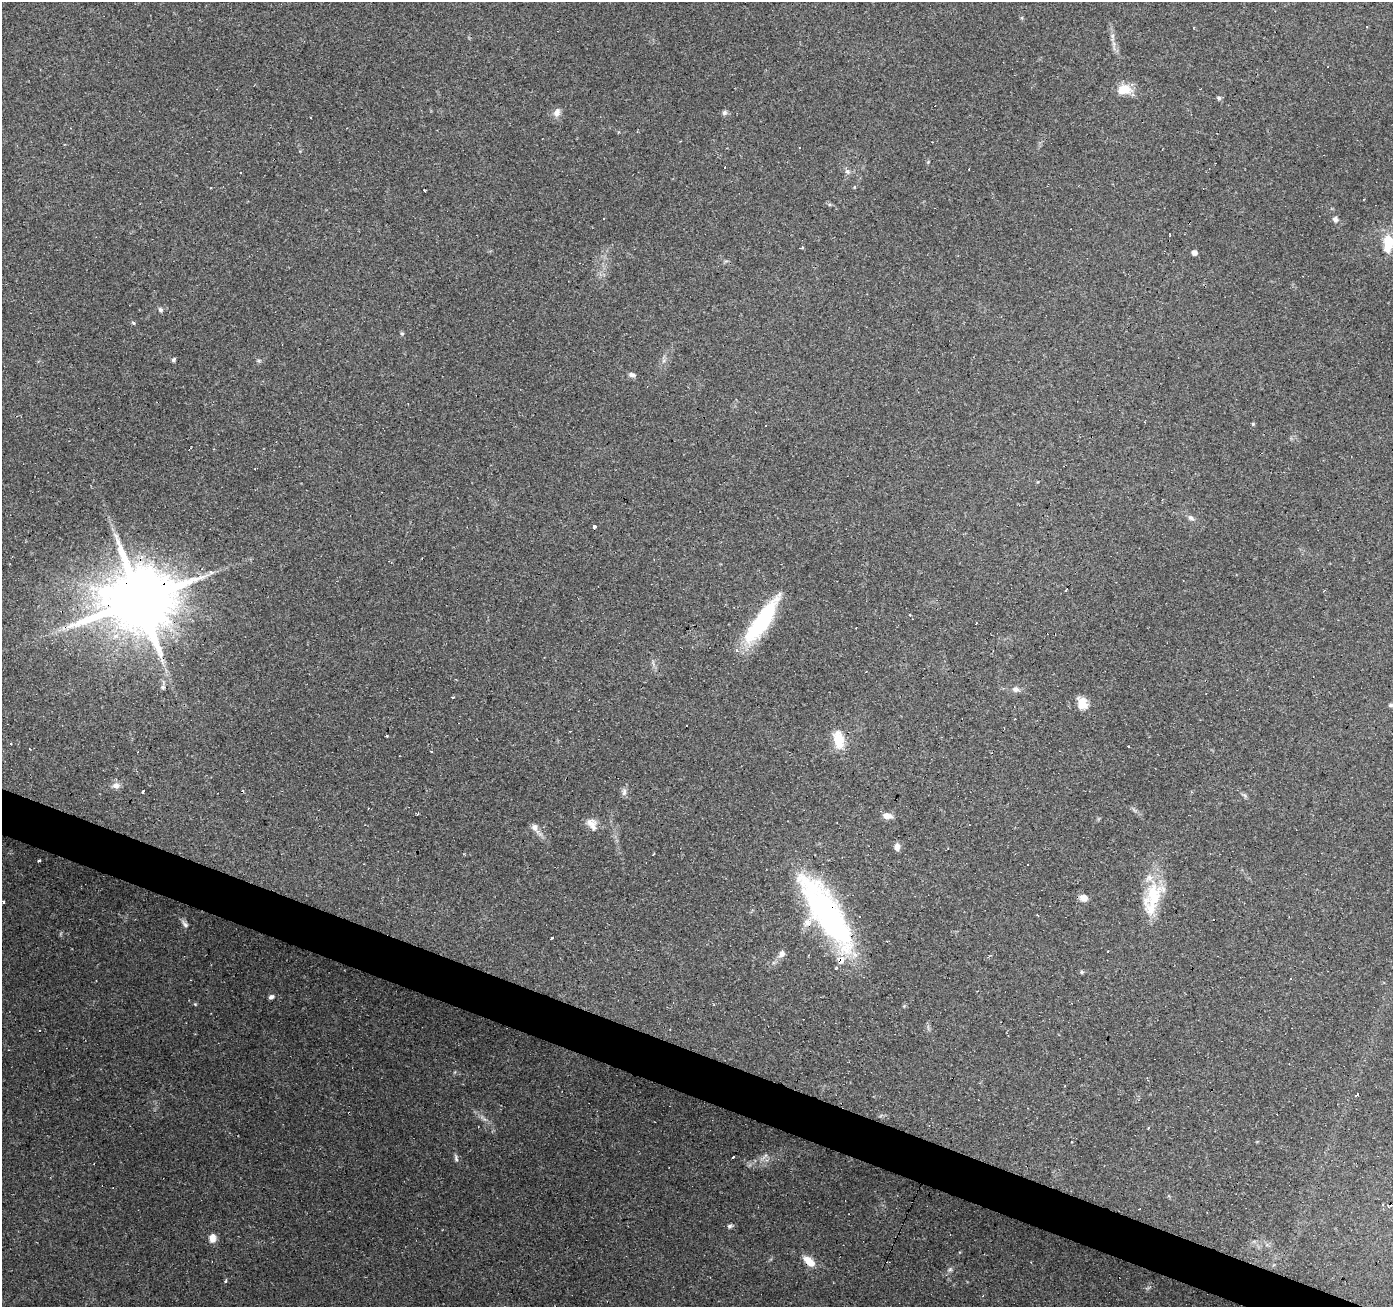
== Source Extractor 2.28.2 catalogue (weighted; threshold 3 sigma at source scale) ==
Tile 6 of 4 x 4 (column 2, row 2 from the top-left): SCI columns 1396-2786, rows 2882-4186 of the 5568 x 5698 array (HDU 1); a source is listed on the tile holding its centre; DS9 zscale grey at full resolution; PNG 1395 x 1309 px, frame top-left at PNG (2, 2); no overlay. Shown black and unused: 3% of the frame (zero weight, under 2 of 3 exposures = <1% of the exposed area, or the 3 px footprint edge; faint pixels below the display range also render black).
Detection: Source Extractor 2.28.2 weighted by HDU 2 'WHT'; one run over the whole footprint, this tile lists its part. Background 0.27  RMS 0.0078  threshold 0.0351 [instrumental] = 3 sigma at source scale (4.5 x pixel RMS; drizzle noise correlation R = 1.50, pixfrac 1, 0.0396/0.0396 arcsec/px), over >= 5 px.
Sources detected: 79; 1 inside a brighter object's white glare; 16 cosmic-ray / hot-pixel residue — not listed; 3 inside a brighter listed object's ellipse — not listed separately; the other 59 listed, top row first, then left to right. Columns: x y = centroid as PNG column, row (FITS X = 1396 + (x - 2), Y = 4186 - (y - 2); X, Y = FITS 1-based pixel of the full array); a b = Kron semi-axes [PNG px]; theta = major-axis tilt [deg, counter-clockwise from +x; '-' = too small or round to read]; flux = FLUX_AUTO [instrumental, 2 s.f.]
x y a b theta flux
1124 89 17 12 2 13
1219 98 5 4 - 1.8
557 113 11 8 61 4.7
724 113 7 6 - 1.9
310 117 2 2 - 0.68
847 171 8 7 - 2.4
210 188 2 2 - 0.68
1335 219 7 6 - 2.7
1388 243 15 8 82 25
802 247 4 3 - 1
1194 253 4 4 - 4.5
160 310 6 6 - 1.8
133 323 4 3 - 1.9
402 333 6 4 0 0.86
173 360 5 5 - 1.4
632 375 8 6 -13 2.3
1253 424 4 4 - 0.92
1191 518 9 6 -37 2.5
594 527 3 3 - 7.4
1066 590 3 2 - 1.1
139 601 25 17 58 7800
910 615 3 2 - 0.91
762 621 58 15 56 70
163 687 7 6 - 1.9
1016 689 9 8 - 3.2
452 697 5 3 - 1.1
1082 703 14 10 -72 11
1391 705 7 5 0 1.7
386 735 3 3 - 1.3
839 740 21 11 -76 18
116 786 10 8 0 3.8
143 791 4 3 - 2.3
624 793 9 6 74 2.7
1245 796 7 5 -47 1.5
887 816 10 6 -9 6.3
592 825 18 11 -53 6.6
535 827 9 9 - 4.3
897 847 8 6 -88 4.1
39 861 3 3 - 2.5
1153 896 38 23 69 35
1084 898 6 6 - 8
3 902 3 2 - 4.2
830 914 102 28 -57 170
185 924 11 6 -51 2.6
551 938 3 3 - 3
1108 951 3 3 - 2.1
782 954 10 7 50 4
1082 972 5 5 - 1.5
271 997 7 5 31 2
195 1004 4 4 - 0.77
1357 1095 4 3 - 3.6
1148 1128 3 2 - 0.87
733 1157 3 3 - 4
456 1158 11 4 -74 1.9
730 1226 7 5 9 1.6
212 1238 10 8 89 5.6
809 1261 15 8 -42 9.8
950 1269 6 5 - 1.5
226 1281 6 3 80 0.91
Overlapping masked pixels (flux is a lower limit): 3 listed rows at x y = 139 601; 830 914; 809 1261
Isophote crosses this tile's border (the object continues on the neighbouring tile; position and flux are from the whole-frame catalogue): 2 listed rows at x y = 1388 243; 1391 705